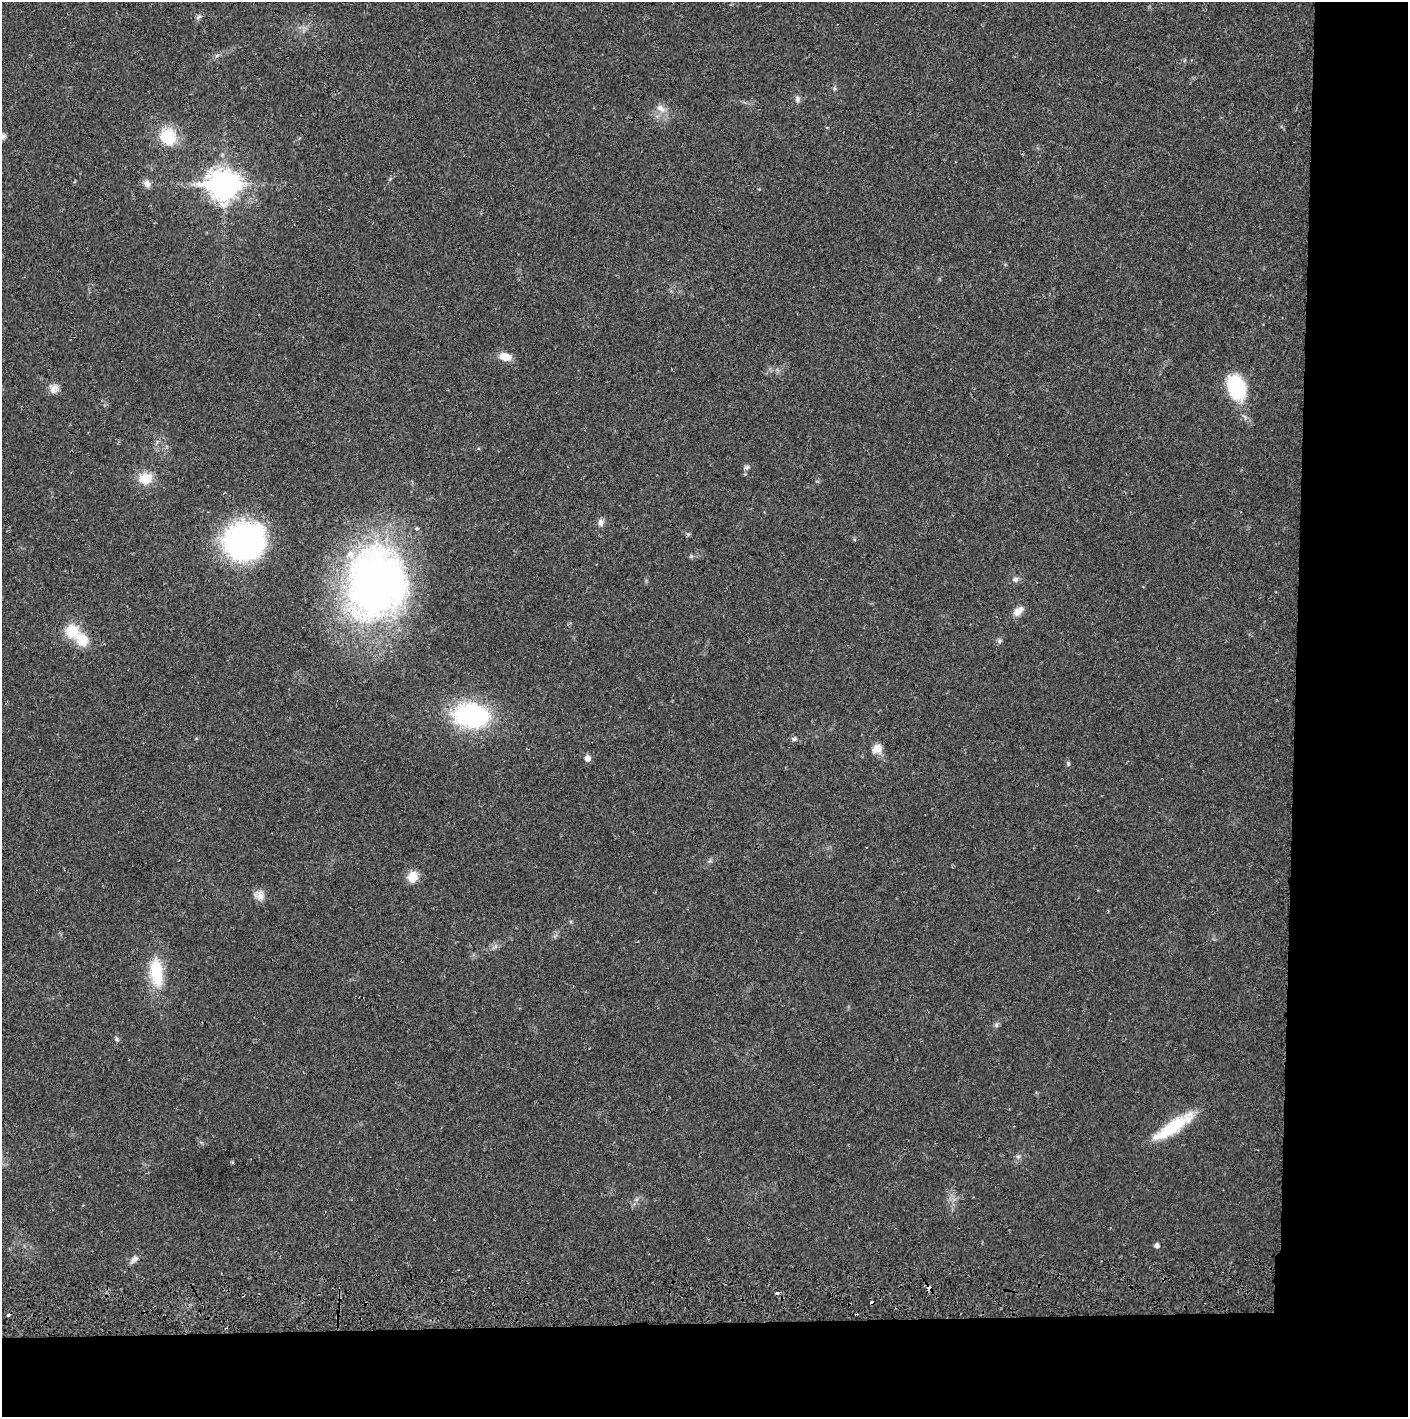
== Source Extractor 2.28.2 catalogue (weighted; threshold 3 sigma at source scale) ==
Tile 9 of 3 x 3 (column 3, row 3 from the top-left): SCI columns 2818-4223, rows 57-1471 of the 4230 x 4359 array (HDU 1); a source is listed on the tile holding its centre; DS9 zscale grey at full resolution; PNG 1410 x 1419 px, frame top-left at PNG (2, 2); no overlay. Shown black and unused: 14% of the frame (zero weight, under 2 of 3 exposures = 3% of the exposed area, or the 3 px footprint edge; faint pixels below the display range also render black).
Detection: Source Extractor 2.28.2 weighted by HDU 2 'WHT'; one run over the whole footprint, this tile lists its part. Background 0.0216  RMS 0.0034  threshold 0.0155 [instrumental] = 3 sigma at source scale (4.5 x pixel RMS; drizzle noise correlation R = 1.50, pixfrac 1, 0.05/0.05 arcsec/px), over >= 5 px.
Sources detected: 40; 4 cosmic-ray / hot-pixel residue — not listed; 2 inside a brighter listed object's ellipse — not listed separately; the other 34 listed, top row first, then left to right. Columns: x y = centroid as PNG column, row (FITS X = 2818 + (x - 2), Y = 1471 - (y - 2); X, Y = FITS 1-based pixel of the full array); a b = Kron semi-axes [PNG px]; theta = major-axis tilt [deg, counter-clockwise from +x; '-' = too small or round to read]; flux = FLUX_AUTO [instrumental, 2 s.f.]
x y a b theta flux
199 17 9 4 27 0.78
797 99 10 5 -79 0.91
661 108 13 8 -40 2.6
3 136 9 7 7 1.1
168 137 16 15 - 13
147 183 9 8 - 1.7
224 185 12 10 0 440
505 357 11 7 -12 4.9
1236 387 26 17 -73 22
54 388 13 11 72 2.3
747 467 8 6 29 0.84
145 479 15 12 21 6.4
600 523 10 7 89 1.4
244 541 25 23 35 120
1015 579 9 7 17 1.2
376 583 78 62 79 180
1018 611 15 8 39 2.6
72 631 18 16 -53 7.8
999 641 6 5 - 0.71
472 716 33 22 -7 47
794 739 6 5 - 0.69
877 749 12 9 21 3.3
588 758 6 6 - 2
1068 764 6 5 - 0.52
412 877 12 11 - 4.7
260 895 13 12 - 2.6
156 972 36 15 -84 15
996 1025 6 5 - 0.7
117 1039 6 4 -90 0.57
1172 1127 55 12 34 17
1018 1156 7 4 0 0.62
1157 1246 5 5 - 1.2
134 1259 12 7 32 1.5
929 1287 5 4 - 1.9
Overlapping masked pixels (flux is a lower limit): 1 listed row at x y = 929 1287
Isophote crosses this tile's border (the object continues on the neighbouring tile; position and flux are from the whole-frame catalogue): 1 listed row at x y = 3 136